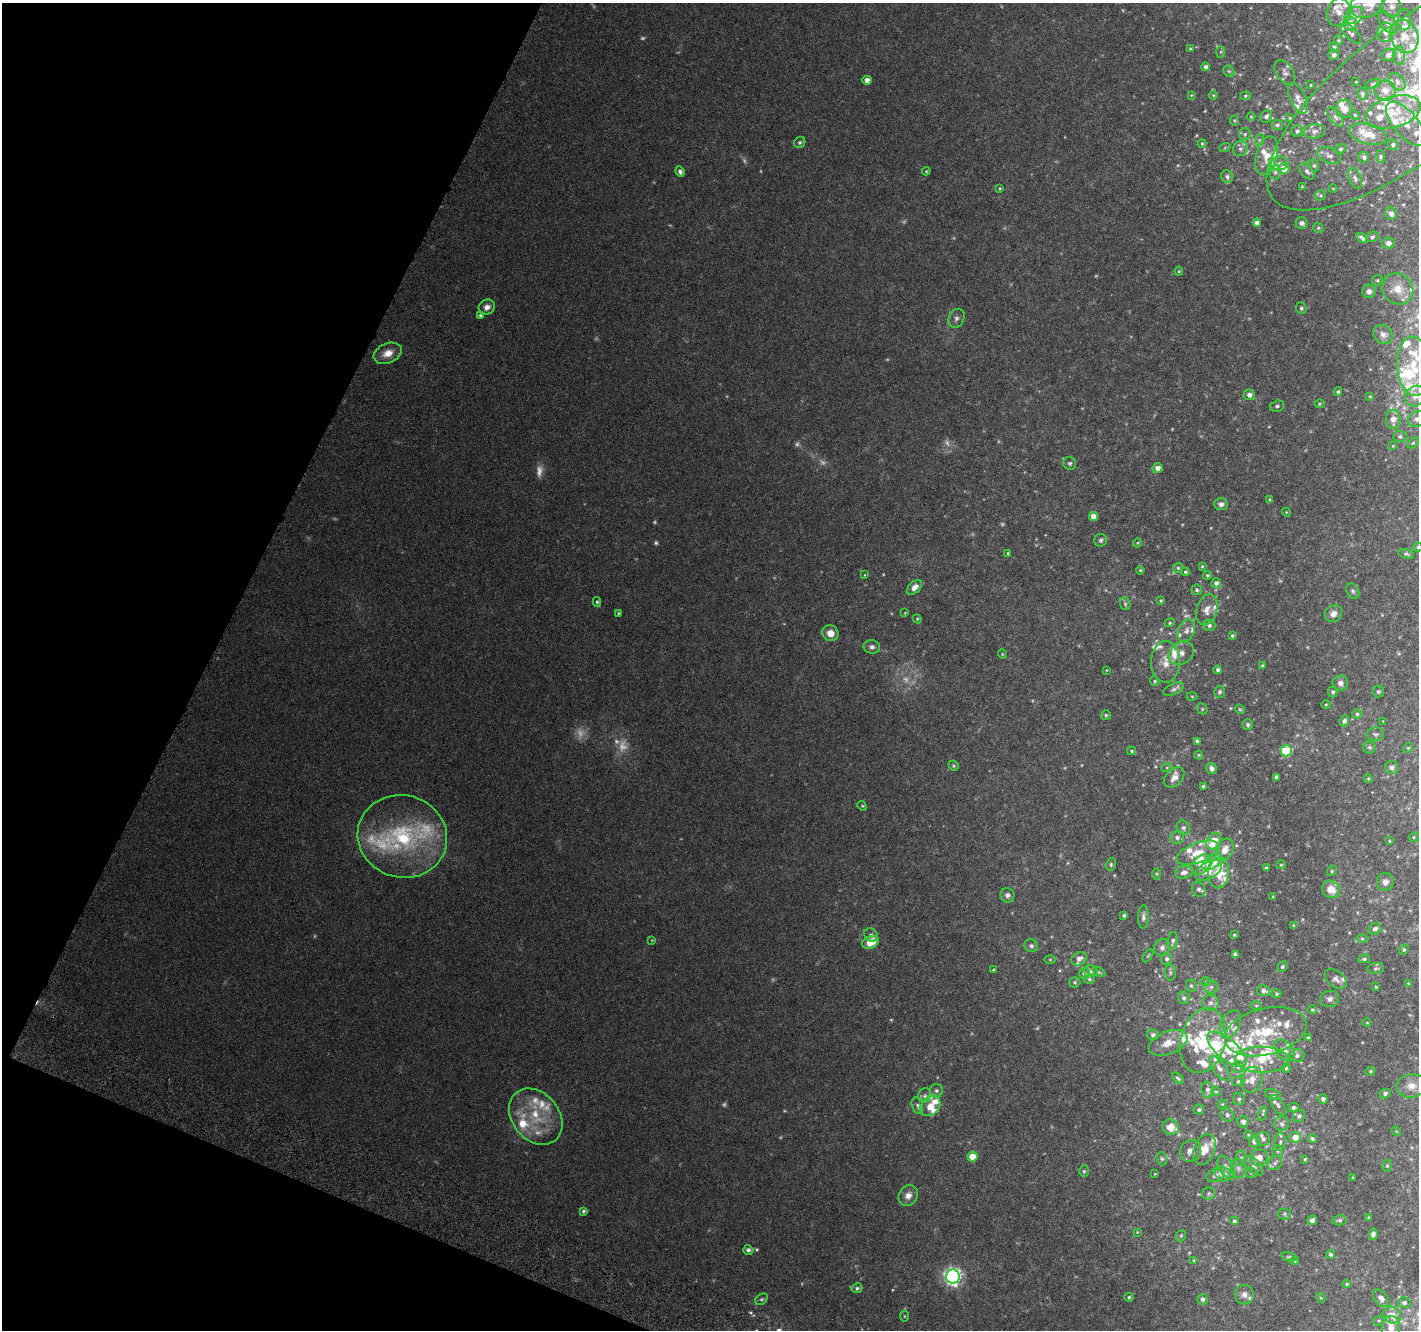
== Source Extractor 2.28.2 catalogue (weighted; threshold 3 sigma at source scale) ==
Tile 9 of 4 x 4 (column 1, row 3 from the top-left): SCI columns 37-1453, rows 1653-2980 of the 5732 x 5894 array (HDU 1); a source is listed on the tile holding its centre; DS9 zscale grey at full resolution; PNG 1421 x 1332 px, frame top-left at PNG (2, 3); each listed source drawn as its Kron ellipse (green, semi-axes under 4 px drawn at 4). Shown black and unused: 20% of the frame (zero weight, under 3 of 6 exposures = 3% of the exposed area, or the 3 px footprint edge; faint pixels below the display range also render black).
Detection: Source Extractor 2.28.2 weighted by HDU 2 'WHT'; one run over the whole footprint, this tile lists its part. Background 0.0387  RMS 0.0037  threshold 0.015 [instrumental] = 3 sigma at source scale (4.09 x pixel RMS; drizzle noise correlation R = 1.36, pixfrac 0.8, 0.0396/0.0396 arcsec/px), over >= 5 px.
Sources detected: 456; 41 too faint to see at this stretch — neither listed nor drawn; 84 inside a brighter listed object's ellipse — not listed separately; the other 331 listed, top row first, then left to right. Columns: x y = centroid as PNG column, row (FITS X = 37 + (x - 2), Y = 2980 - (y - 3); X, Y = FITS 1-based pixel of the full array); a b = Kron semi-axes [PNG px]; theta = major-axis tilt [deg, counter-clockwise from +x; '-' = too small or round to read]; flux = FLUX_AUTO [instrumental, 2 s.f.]
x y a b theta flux
1367 4 17 13 34 5
1392 6 10 9 - 2.1
1339 12 14 11 76 3.3
1354 15 10 7 30 2.1
1405 20 10 6 -90 0.99
1388 23 13 7 -51 1.9
1350 24 7 7 - 3.6
1385 32 9 8 - 2
1351 33 13 6 -44 1
1404 36 17 13 -67 5.5
1338 40 5 4 - 0.34
1334 47 5 4 - 0.4
1190 48 3 3 - 0.29
1221 52 6 4 88 0.44
1334 55 5 5 - 0.97
1388 55 7 6 - 1.3
1399 55 9 6 90 1.1
1206 67 4 4 - 0.94
1229 71 6 5 - 0.47
1285 72 14 8 -54 1.5
867 80 4 4 - 1.7
1356 82 3 2 - 0.19
1397 82 10 7 -48 1.4
1373 84 8 4 18 0.43
1311 85 3 2 - 0.25
1385 90 11 10 - 2.4
1412 91 176 65 38 66
1362 94 6 5 - 0.71
1191 95 4 4 - 0.27
1213 95 4 4 - 0.29
1245 96 5 4 - 0.4
1298 98 16 7 -65 2.1
1344 109 9 8 - 2.3
1393 112 28 15 16 8.1
1355 115 5 4 - 0.38
1266 116 6 5 - 1
1251 117 4 3 - 0.25
1335 117 11 6 -53 1.2
1290 118 4 4 - 0.28
1234 120 5 4 - 0.42
1406 124 27 12 -50 4.7
1277 125 6 5 - 0.69
1297 131 6 5 - 0.77
1314 131 10 7 6 1.4
1245 134 6 6 - 0.68
1368 134 19 10 -15 4.4
1259 140 6 4 71 0.49
800 142 6 5 - 0.56
1202 144 4 3 - 0.36
1393 145 5 5 - 0.48
1225 147 6 3 21 0.33
1240 149 8 7 - 1.2
1340 149 6 4 30 0.55
1329 155 12 7 -24 1.5
1267 156 20 11 76 4.5
1364 157 5 5 - 0.76
1381 157 6 4 -85 0.46
1280 163 8 7 - 1.3
1314 166 6 4 -62 0.5
1284 169 5 5 - 3.8
926 171 4 4 - 0.32
1307 171 9 5 -49 1
680 172 5 4 - 0.86
1275 172 7 6 - 1
1227 177 6 6 - 0.91
1355 178 11 6 -69 1.1
1302 187 4 4 - 0.29
1000 188 3 3 - 0.3
1333 188 4 3 - 0.21
1320 195 5 5 - 0.46
1391 214 6 5 - 1.2
1257 223 4 4 - 1.3
1302 223 6 5 - 0.91
1318 228 5 4 - 0.4
1372 237 7 5 22 0.59
1362 238 6 3 -33 0.86
1388 243 6 5 - 1.4
1179 271 4 4 - 0.34
1377 280 5 5 - 0.43
1398 289 16 15 - 4.6
1369 291 7 6 - 1.3
487 307 8 7 - 2
1301 308 6 5 - 0.61
480 315 4 3 - 0.46
956 318 10 7 65 1.3
1383 335 10 9 - 1.7
388 353 15 10 23 4
1414 366 30 16 -86 11
1338 392 4 4 - 0.46
1249 395 6 5 - 1.3
1370 396 4 4 - 0.29
1415 396 11 9 44 2.8
1319 404 5 4 - 0.36
1277 406 7 5 17 0.78
1393 419 9 7 -88 2.6
1417 419 9 7 29 1.6
1400 436 6 5 - 0.72
1413 443 6 4 44 0.42
1393 446 3 3 - 0.24
1070 463 6 6 - 0.71
1157 468 5 5 - 2.1
1270 499 4 3 - 0.32
1221 504 7 5 -1 1.2
1286 512 4 3 - 0.28
1093 517 4 4 - 3.4
1101 540 6 6 - 0.71
1137 543 4 3 - 0.26
1418 547 4 4 - 0.43
1008 553 4 3 - 0.34
1406 554 8 4 -15 0.59
1202 566 4 3 - 0.32
1178 568 5 5 - 0.5
1140 570 4 4 - 0.37
1185 572 4 4 - 0.45
864 575 4 2 - 0.21
1207 575 4 4 - 0.4
1216 583 5 4 - 1.2
914 587 9 5 45 2.1
1197 590 5 5 - 0.65
1353 591 8 6 -61 0.8
1161 601 4 4 - 0.38
597 602 5 4 - 0.45
1125 604 6 5 - 0.59
1207 610 16 10 72 2.7
618 613 3 3 - 0.28
905 613 4 2 - 0.21
1333 614 9 8 - 2.2
917 619 4 4 - 0.34
1170 623 5 4 - 0.38
1209 625 6 6 - 1
1186 631 11 8 66 1.8
830 633 8 8 - 3.1
1232 636 4 3 - 0.46
872 647 8 6 -12 1.2
1181 653 13 10 35 2.6
1002 654 4 4 - 0.3
1166 662 21 14 89 5.4
1263 666 4 4 - 0.47
1106 670 3 2 - 0.2
1218 670 4 4 - 0.77
1155 681 5 4 - 0.42
1340 683 8 7 - 1.6
1174 689 11 5 23 0.92
1219 692 6 5 - 0.58
1333 692 5 5 - 0.77
1378 692 6 6 - 0.55
1192 696 5 3 - 0.32
1326 704 4 3 - 0.28
1202 709 6 5 - 0.44
1240 709 5 4 - 0.39
1357 714 5 5 - 0.55
1106 715 5 5 - 0.43
1344 721 6 4 68 0.86
1383 721 3 3 - 0.19
1248 724 5 5 - 0.59
1376 734 8 7 - 0.84
1197 741 4 4 - 0.8
1370 747 6 6 - 0.64
1408 748 5 4 - 0.34
1132 751 4 4 - 0.39
1286 751 6 5 - 22
1199 755 4 4 - 0.29
953 766 5 4 - 0.42
1167 767 5 3 - 0.39
1392 767 6 6 - 1
1211 769 6 5 - 1.2
1174 777 12 8 44 2.3
1276 777 4 3 - 0.73
1368 779 4 3 - 0.35
1203 786 3 3 - 0.52
862 806 5 4 - 0.36
1183 828 7 6 - 1
402 836 45 41 -16 38
1177 837 7 6 - 1.1
1414 837 5 4 - 0.32
1214 841 9 6 57 7.7
1389 841 4 3 - 0.28
1225 850 12 8 64 3.5
1198 853 22 10 20 5.8
1212 862 11 6 35 7.1
1111 864 6 4 78 0.53
1201 865 11 8 52 3.4
1281 865 5 4 - 0.36
1266 868 4 3 - 0.51
1209 870 15 8 32 5.8
1332 871 5 4 - 0.42
1184 872 9 6 11 1.7
1219 873 15 10 84 8.3
1157 874 6 4 89 0.35
1385 882 9 8 - 1.8
1199 889 8 6 -56 1.1
1331 889 9 8 - 4.3
1007 895 7 7 - 1
1273 897 3 3 - 0.24
1124 915 3 3 - 0.51
1143 917 12 5 88 1
1294 926 4 3 - 0.52
1375 929 6 5 - 1.3
871 935 7 6 - 0.91
1234 935 4 4 - 0.35
1362 939 6 4 0 0.52
652 940 3 3 - 0.24
1173 941 9 5 80 0.89
870 942 8 6 24 5.2
1031 946 7 6 - 0.77
1162 947 8 7 - 1.4
1404 950 5 4 - 0.4
1235 954 4 4 - 0.97
1148 956 7 3 56 0.34
1079 959 8 6 30 1.5
1167 959 6 5 - 0.86
1364 959 6 4 9 0.57
1050 960 6 4 0 0.33
1282 967 6 5 - 0.61
1376 968 8 5 3 0.64
993 970 4 3 - 0.3
1091 971 7 6 - 0.76
1099 972 7 4 -29 0.41
1084 973 6 5 - 0.91
1170 973 7 5 -88 0.68
1089 979 6 4 -16 0.5
1336 979 12 8 -36 1.5
1075 982 5 5 - 0.53
1206 982 6 4 -1 0.51
1408 983 4 3 - 0.23
1191 986 6 5 - 0.54
1211 987 6 6 - 0.85
1376 987 3 3 - 0.33
1263 991 6 5 - 1.1
1276 994 5 4 - 0.45
1184 998 6 5 - 0.73
1330 999 9 8 - 1.4
1210 1003 8 8 - 1.4
1256 1005 6 4 0 0.49
1312 1010 5 4 - 0.39
1367 1023 4 3 - 0.23
1230 1024 15 9 61 2.8
1266 1032 42 23 14 22
1153 1035 6 5 - 0.78
1308 1038 4 4 - 0.55
1203 1041 33 22 76 21
1168 1043 20 11 21 4.3
1227 1049 24 10 -41 6.2
1284 1050 12 8 -51 2.3
1297 1055 7 6 - 1.1
1262 1060 27 13 -1 7.9
1238 1067 6 6 - 0.83
1219 1068 15 6 -53 2
1286 1068 5 4 - 0.47
1370 1071 5 4 - 0.35
1178 1078 7 3 -42 0.5
1252 1080 13 10 71 3
1238 1081 6 4 21 0.52
1411 1086 15 11 7 3.5
1207 1090 8 6 -85 1.1
936 1091 6 6 - 0.78
1216 1092 5 4 - 0.37
1273 1094 9 5 -20 0.81
1385 1094 5 4 - 0.85
925 1096 7 6 - 0.94
1239 1099 6 6 - 0.72
1323 1099 5 4 - 0.98
1222 1104 4 4 - 0.31
917 1105 9 5 -75 0.76
1278 1105 11 5 -57 1
930 1106 11 8 42 3.1
1294 1108 5 4 - 0.92
1199 1110 5 5 - 0.61
1262 1114 7 3 71 0.45
1227 1115 7 6 - 0.81
1299 1116 6 5 - 0.83
536 1117 31 23 -51 15
1243 1122 5 5 - 1.1
1282 1124 7 7 - 1.1
1171 1127 8 7 - 3.5
1396 1131 5 3 - 0.26
1248 1135 5 4 - 0.35
1295 1137 6 5 - 3.6
1263 1139 7 7 - 0.97
1312 1139 4 4 - 0.7
1254 1142 6 5 - 1.3
1280 1142 9 5 81 0.92
1205 1149 16 10 69 4
1191 1151 11 10 - 1.9
1278 1151 6 5 - 0.62
973 1157 5 5 - 7.1
1241 1158 7 5 82 0.67
1259 1158 9 8 - 3.4
1162 1159 7 5 -75 0.6
1305 1159 3 3 - 0.36
1275 1163 8 6 42 0.93
1254 1166 12 7 -48 1.5
1387 1166 6 5 - 0.44
1226 1168 13 7 -61 1.9
1238 1168 9 7 -78 1.4
1084 1171 5 5 - 0.47
1251 1173 6 5 - 0.55
1155 1174 3 2 - 0.18
1223 1174 9 7 -31 3.2
1215 1176 9 6 19 1.1
1353 1177 3 3 - 0.29
1208 1193 7 6 - 0.65
908 1196 11 9 60 2.4
583 1211 4 4 - 0.57
1285 1214 6 5 - 0.6
1369 1217 4 3 - 0.32
1312 1220 5 4 - 0.93
1339 1220 7 5 9 0.69
1234 1221 5 4 - 0.66
1137 1232 3 3 - 0.23
1373 1234 5 4 - 0.96
1181 1236 6 4 69 0.43
748 1250 5 4 - 0.9
1330 1255 4 4 - 0.61
1289 1257 8 4 -12 0.55
1194 1260 4 3 - 0.3
1295 1261 4 3 - 0.36
953 1277 7 7 - 120
1347 1284 4 4 - 0.37
857 1288 5 4 - 0.64
1244 1295 9 9 - 1.7
1129 1297 4 4 - 0.48
1321 1298 5 3 - 0.32
1381 1298 10 6 -51 1.7
761 1299 7 5 38 0.52
1202 1299 5 5 - 0.98
1404 1303 6 5 - 0.79
1392 1315 9 8 - 3
904 1316 5 3 - 0.34
1379 1321 6 4 19 0.4
1391 1328 12 9 83 3.6
Isophote crosses this tile's border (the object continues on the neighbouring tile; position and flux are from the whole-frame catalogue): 6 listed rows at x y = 1367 4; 1412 91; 1414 366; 1417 419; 1418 547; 1391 1328